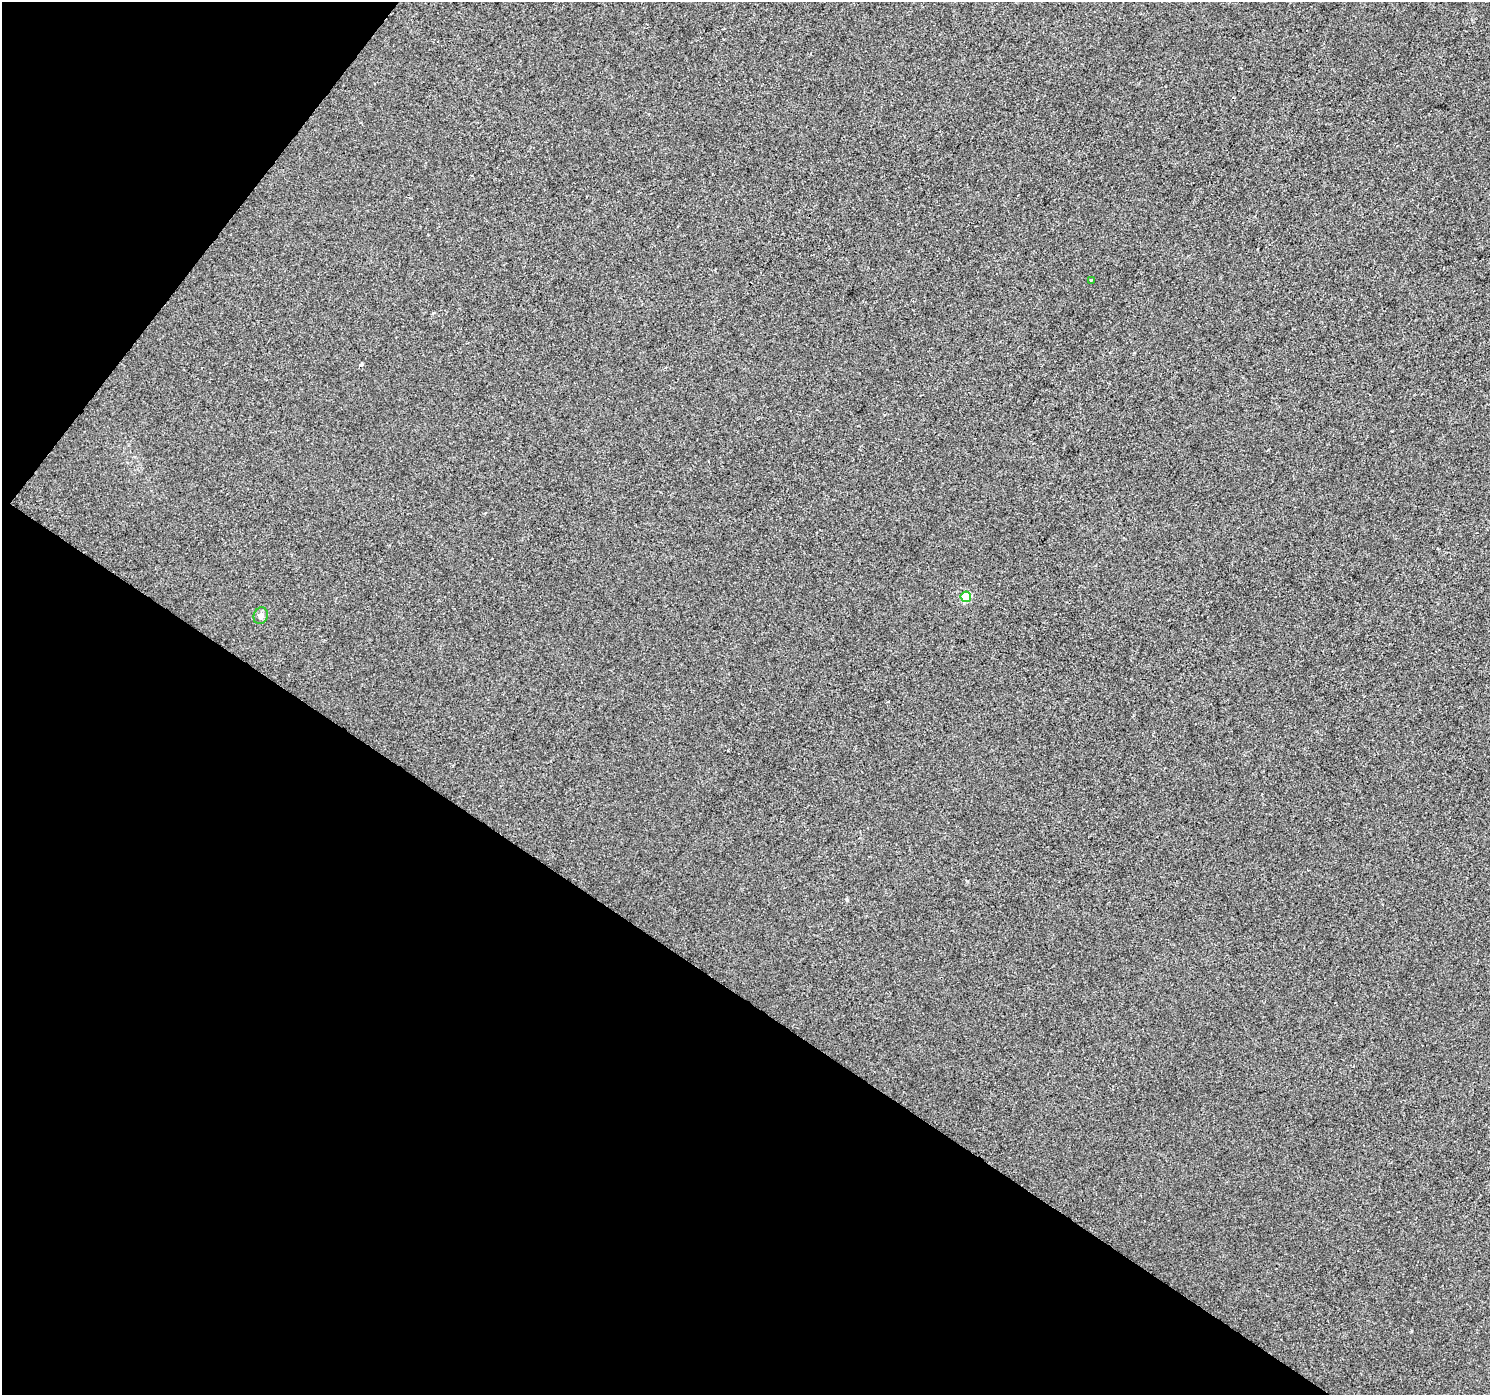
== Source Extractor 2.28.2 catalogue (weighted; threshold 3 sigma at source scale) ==
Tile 9 of 4 x 4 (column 1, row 3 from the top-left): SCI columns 6-1493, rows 1643-3035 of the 5957 x 6003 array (HDU 1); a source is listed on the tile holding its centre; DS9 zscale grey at full resolution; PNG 1492 x 1397 px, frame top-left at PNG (2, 2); each listed source drawn as its Kron ellipse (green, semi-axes under 4 px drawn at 4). Shown black and unused: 34% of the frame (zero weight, under 2 of 3 exposures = <1% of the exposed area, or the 3 px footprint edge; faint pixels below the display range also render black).
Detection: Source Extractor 2.28.2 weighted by HDU 2 'WHT'; one run over the whole footprint, this tile lists its part. Background 8.40e-04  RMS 0.0058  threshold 0.026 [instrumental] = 3 sigma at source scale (4.5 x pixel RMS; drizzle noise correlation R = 1.50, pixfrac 1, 0.0396/0.0396 arcsec/px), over >= 5 px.
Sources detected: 4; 1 cosmic-ray / hot-pixel residue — neither listed nor drawn; the other 3 listed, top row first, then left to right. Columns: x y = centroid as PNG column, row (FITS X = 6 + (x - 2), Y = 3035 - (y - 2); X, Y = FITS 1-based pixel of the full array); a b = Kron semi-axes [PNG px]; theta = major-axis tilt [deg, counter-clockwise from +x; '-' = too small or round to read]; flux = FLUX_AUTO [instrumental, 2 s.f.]
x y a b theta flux
1091 281 4 2 - 0.47
966 597 5 5 - 27
261 616 8 7 - 1.9